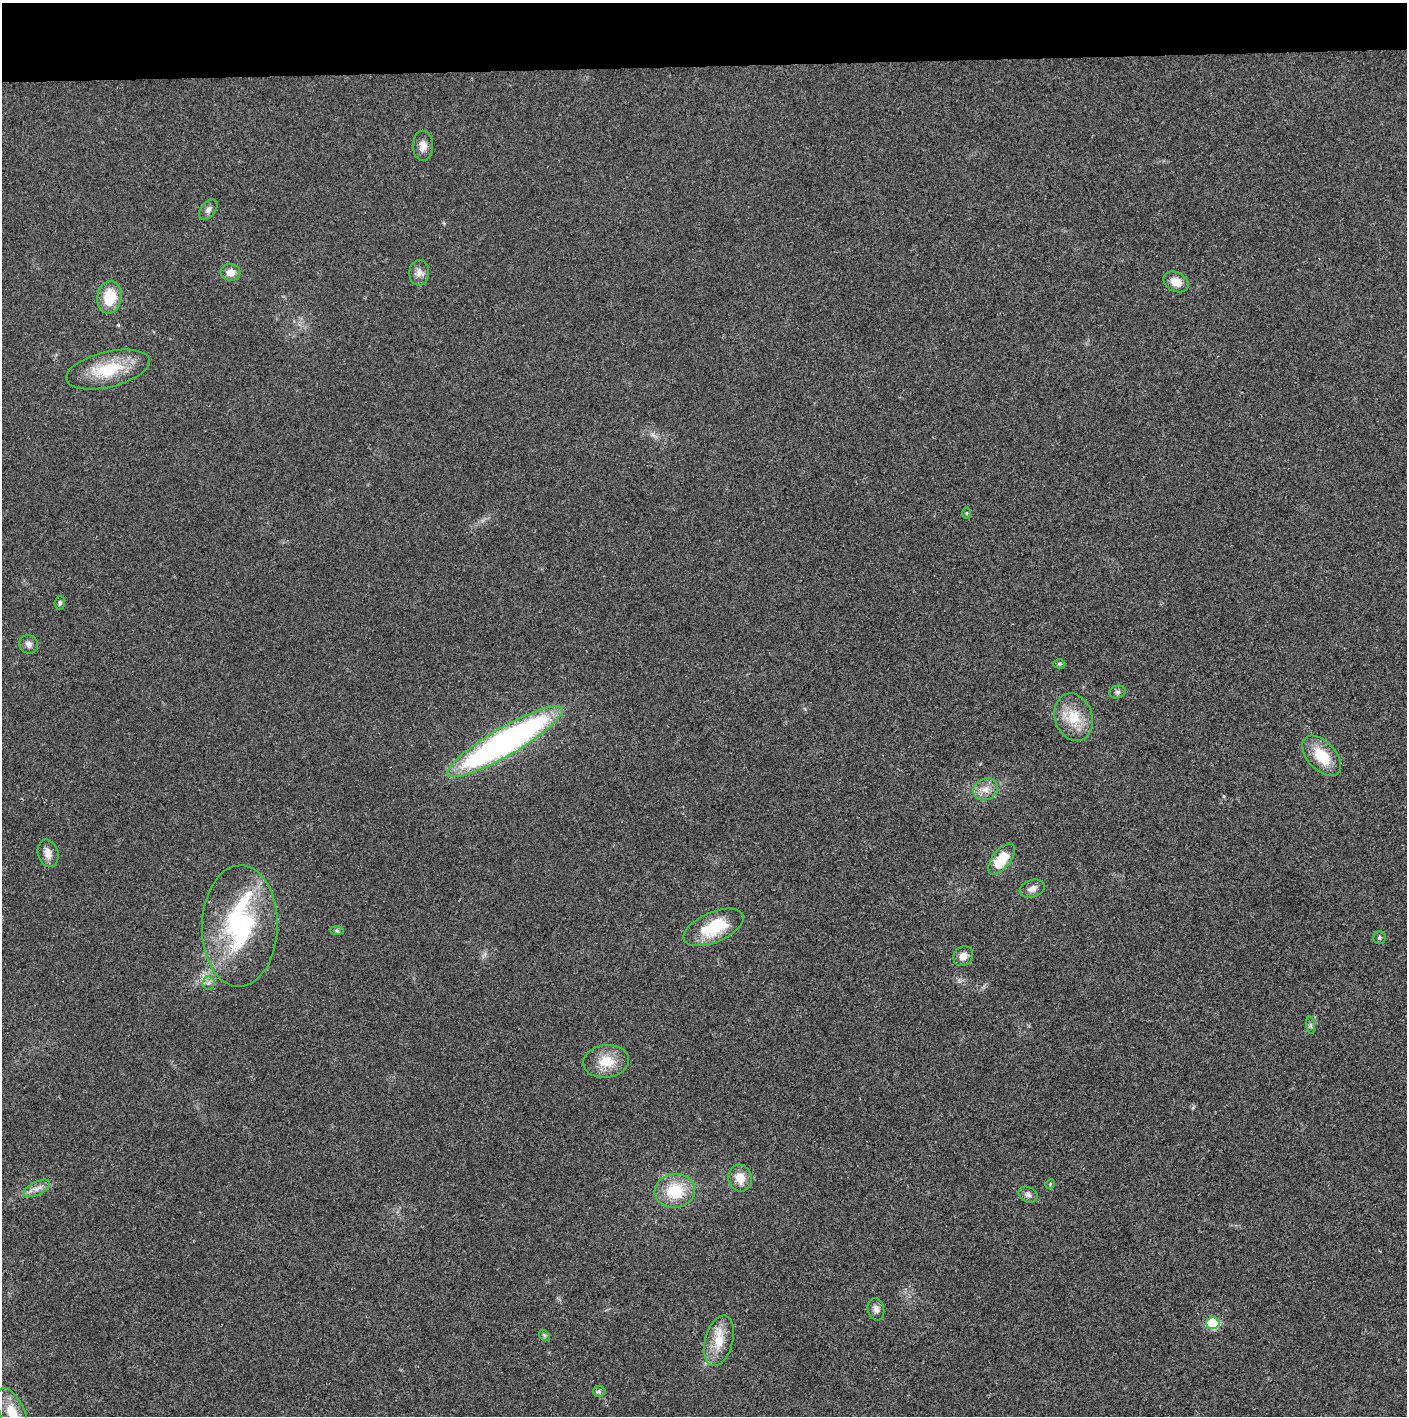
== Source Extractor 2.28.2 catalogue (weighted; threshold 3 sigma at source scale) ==
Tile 2 of 3 x 3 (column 2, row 1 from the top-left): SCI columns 1408-2812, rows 2831-4244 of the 4218 x 4244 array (HDU 1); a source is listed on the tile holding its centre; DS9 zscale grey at full resolution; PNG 1409 x 1418 px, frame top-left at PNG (2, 3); each listed source drawn as its Kron ellipse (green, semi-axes under 4 px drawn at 4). Shown black and unused: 4% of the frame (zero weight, under 3 of 4 exposures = <1% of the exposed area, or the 3 px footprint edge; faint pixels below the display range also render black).
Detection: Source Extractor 2.28.2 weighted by HDU 2 'WHT'; one run over the whole footprint, this tile lists its part. Background 0.0196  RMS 0.0051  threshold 0.0229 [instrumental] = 3 sigma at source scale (4.5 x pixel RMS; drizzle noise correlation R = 1.50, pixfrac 1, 0.05/0.05 arcsec/px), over >= 5 px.
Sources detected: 39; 1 inside a brighter listed object's ellipse — not listed separately; the other 38 listed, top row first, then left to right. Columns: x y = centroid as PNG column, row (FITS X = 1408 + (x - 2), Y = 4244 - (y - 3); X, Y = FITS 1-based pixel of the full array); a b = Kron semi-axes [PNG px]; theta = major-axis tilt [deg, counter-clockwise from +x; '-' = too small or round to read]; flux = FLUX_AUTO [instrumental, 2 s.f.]
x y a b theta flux
423 146 15 10 -90 3.8
208 209 11 7 49 2.1
230 272 10 8 -2 4.9
419 273 12 10 86 3.4
1176 282 13 9 -27 6.2
109 297 16 12 81 15
108 370 43 17 14 24
966 513 5 3 - 0.52
60 603 7 5 84 1.1
29 644 10 9 - 2.4
1059 664 6 4 0 0.78
1117 692 8 6 14 1.3
1074 717 24 18 -72 14
505 742 66 14 30 210
1322 756 24 14 -47 16
986 789 13 10 28 4.7
48 853 14 10 -75 4
1002 859 18 9 52 16
1032 889 13 8 19 3.3
240 926 60 38 88 73
713 927 32 15 23 23
337 930 7 4 -2 0.82
1379 938 6 6 - 0.98
963 956 11 9 45 3.9
208 983 6 6 - 1.5
1311 1025 9 4 -82 1.1
606 1061 23 16 7 11
740 1178 13 11 -78 7
1050 1184 5 4 - 0.54
37 1188 14 6 26 3.2
675 1191 20 17 7 19
1028 1195 10 7 -26 2.1
876 1309 11 8 -78 2.5
1213 1323 6 6 - 33
544 1335 6 4 -46 0.81
719 1341 26 14 75 11
599 1391 6 5 - 1
12 1413 27 12 -66 14
Isophote crosses this tile's border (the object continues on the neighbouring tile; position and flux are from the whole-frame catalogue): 1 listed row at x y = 12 1413